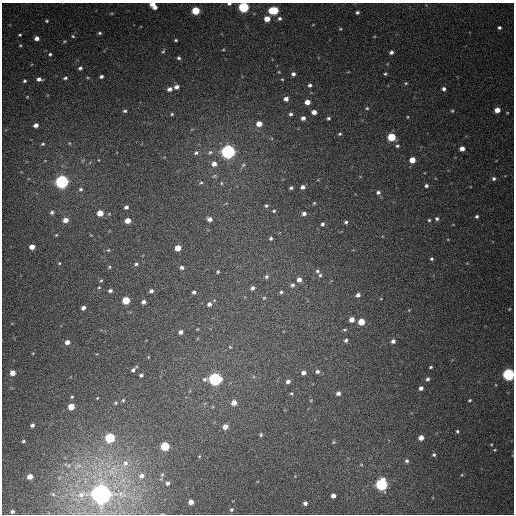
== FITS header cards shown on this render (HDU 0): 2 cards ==
NAXIS1  =                  512
NAXIS2  =                  512

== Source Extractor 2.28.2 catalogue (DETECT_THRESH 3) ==
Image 512 x 512 px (HDU 0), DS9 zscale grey, 1 PNG px = 1 image px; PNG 516 x 516 px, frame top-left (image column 1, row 512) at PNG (2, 3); no overlay
Background 409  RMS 11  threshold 33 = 3 sigma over >= 5 px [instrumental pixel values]
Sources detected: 177; all 177 listed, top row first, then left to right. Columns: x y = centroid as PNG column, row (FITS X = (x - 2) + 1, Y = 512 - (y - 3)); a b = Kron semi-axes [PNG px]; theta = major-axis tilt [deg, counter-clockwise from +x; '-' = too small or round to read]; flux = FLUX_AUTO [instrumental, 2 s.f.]
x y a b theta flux
152 4 5 4 - 6300
229 4 5 3 - 1300
155 7 4 3 - 3000
243 7 5 5 - 94000
273 10 7 5 1 36000
196 11 5 5 - 26000
357 12 4 4 - 1600
279 18 6 5 - 1900
267 19 5 4 - 8700
47 21 4 4 - 960
499 28 4 4 - 1400
340 29 4 4 - 760
99 33 5 4 - 1100
20 35 4 3 - 850
73 36 5 4 - 950
37 38 5 4 - 3600
176 40 3 3 - 950
20 45 4 4 - 800
223 50 5 3 - 640
163 51 8 4 64 1200
391 52 4 4 - 2100
50 54 4 3 - 1200
179 58 4 4 - 1400
80 68 5 4 - 1700
293 74 4 4 - 2000
385 74 4 3 - 960
101 76 4 3 - 1800
65 78 6 4 25 1300
39 79 6 4 0 3000
282 79 3 3 - 580
24 81 4 4 - 1100
406 83 5 4 - 890
310 85 3 3 - 1700
176 87 6 5 - 2900
169 89 5 5 - 3200
444 89 4 4 - 2000
27 97 4 3 - 590
286 99 4 4 - 3400
307 102 5 4 - 5400
367 108 5 4 - 860
497 110 5 4 - 7500
125 111 4 3 - 1200
452 111 4 3 - 800
314 112 4 4 - 4900
172 114 5 4 - 1000
291 114 4 4 - 1500
407 117 5 3 - 640
303 118 4 4 - 2800
328 118 4 4 - 1300
259 124 5 5 - 7400
36 125 4 4 - 3700
340 134 4 3 - 1000
391 137 5 5 - 30000
69 143 5 3 - 680
43 144 6 4 -11 1100
397 146 5 4 - 1200
462 149 4 4 - 4600
210 152 7 6 - 1900
228 152 6 5 - 320000
196 153 7 6 - 1900
99 160 4 2 - 450
412 160 5 4 - 10000
214 164 6 6 - 4700
243 165 6 5 - 1500
214 176 7 5 22 1400
494 178 4 4 - 1600
62 182 6 5 - 260000
201 182 5 4 - 1100
221 183 6 4 -90 1000
426 186 4 4 - 1700
303 187 5 5 - 2600
291 188 5 4 - 1400
81 189 6 6 - 1700
378 192 6 5 - 1900
314 203 4 4 - 860
266 206 5 4 - 1300
126 207 5 4 - 1800
274 211 4 3 - 960
52 213 6 5 - 1700
100 213 5 5 - 10000
304 213 5 4 - 2600
477 216 4 3 - 1300
210 219 5 4 - 3400
437 219 4 4 - 1500
65 220 6 5 - 5500
429 220 4 4 - 940
128 221 5 4 - 7200
346 222 5 4 - 1500
322 224 5 4 - 1600
56 235 5 3 - 680
271 238 4 4 - 1200
32 247 5 4 - 6500
178 248 5 4 - 9800
108 250 5 4 - 810
431 259 4 4 - 1100
59 263 4 3 - 660
136 264 5 3 - 1200
109 267 5 4 - 830
182 267 4 4 - 1900
317 271 6 5 - 1300
218 272 4 4 - 930
320 275 5 5 - 1200
266 277 6 5 - 1500
299 280 5 5 - 3800
101 281 5 3 - 800
292 285 5 5 - 1700
99 287 3 3 - 670
252 288 5 4 - 2300
110 291 4 4 - 1700
151 291 5 4 - 2100
194 292 4 4 - 1700
281 292 5 4 - 1100
358 295 5 4 - 2400
264 298 5 4 - 790
126 300 5 5 - 22000
143 302 4 4 - 2500
209 304 5 5 - 2500
83 308 4 4 - 2600
509 309 6 4 44 760
409 310 3 3 - 570
351 319 4 4 - 5200
361 322 5 5 - 14000
197 329 4 3 - 620
344 330 5 4 - 890
181 332 4 4 - 2700
346 340 4 4 - 1400
393 341 5 5 - 2400
67 342 5 4 - 4000
230 347 5 3 - 760
431 367 4 3 - 940
133 369 7 3 44 2100
317 371 5 5 - 1800
12 373 5 5 - 6200
303 373 4 4 - 3100
508 374 5 5 - 150000
141 375 4 3 - 1500
215 379 6 5 - 210000
428 379 5 4 - 1800
288 381 5 4 - 2600
421 388 4 4 - 2600
291 393 5 4 - 980
338 393 4 4 - 2500
72 397 4 3 - 790
97 398 3 2 - 500
123 400 4 3 - 870
469 400 3 3 - 850
116 403 5 4 - 870
234 403 6 6 - 5800
71 406 5 4 - 12000
32 425 4 4 - 2000
225 427 5 5 - 5800
457 431 3 3 - 970
261 435 5 4 - 1100
110 438 5 5 - 64000
421 438 4 4 - 5800
23 441 4 4 - 1200
334 442 5 5 - 820
165 446 5 5 - 40000
495 450 5 4 - 750
434 455 4 3 - 1100
407 461 5 5 - 1400
125 463 10 8 51 5000
69 465 9 7 44 2800
361 465 4 3 - 530
78 466 14 7 29 5900
462 475 5 3 - 600
30 476 5 4 - 7200
142 476 7 7 - 3200
168 483 4 3 - 1800
381 484 6 5 - 140000
53 494 6 5 - 1400
101 494 8 7 - 980000
333 496 4 4 - 3600
191 502 4 4 - 5600
305 503 4 4 - 2100
231 509 6 6 - 1800
12 511 4 3 - 1600
At the frame edge (FLAGS 8, measured only in part): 4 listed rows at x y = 152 4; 229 4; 243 7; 508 374